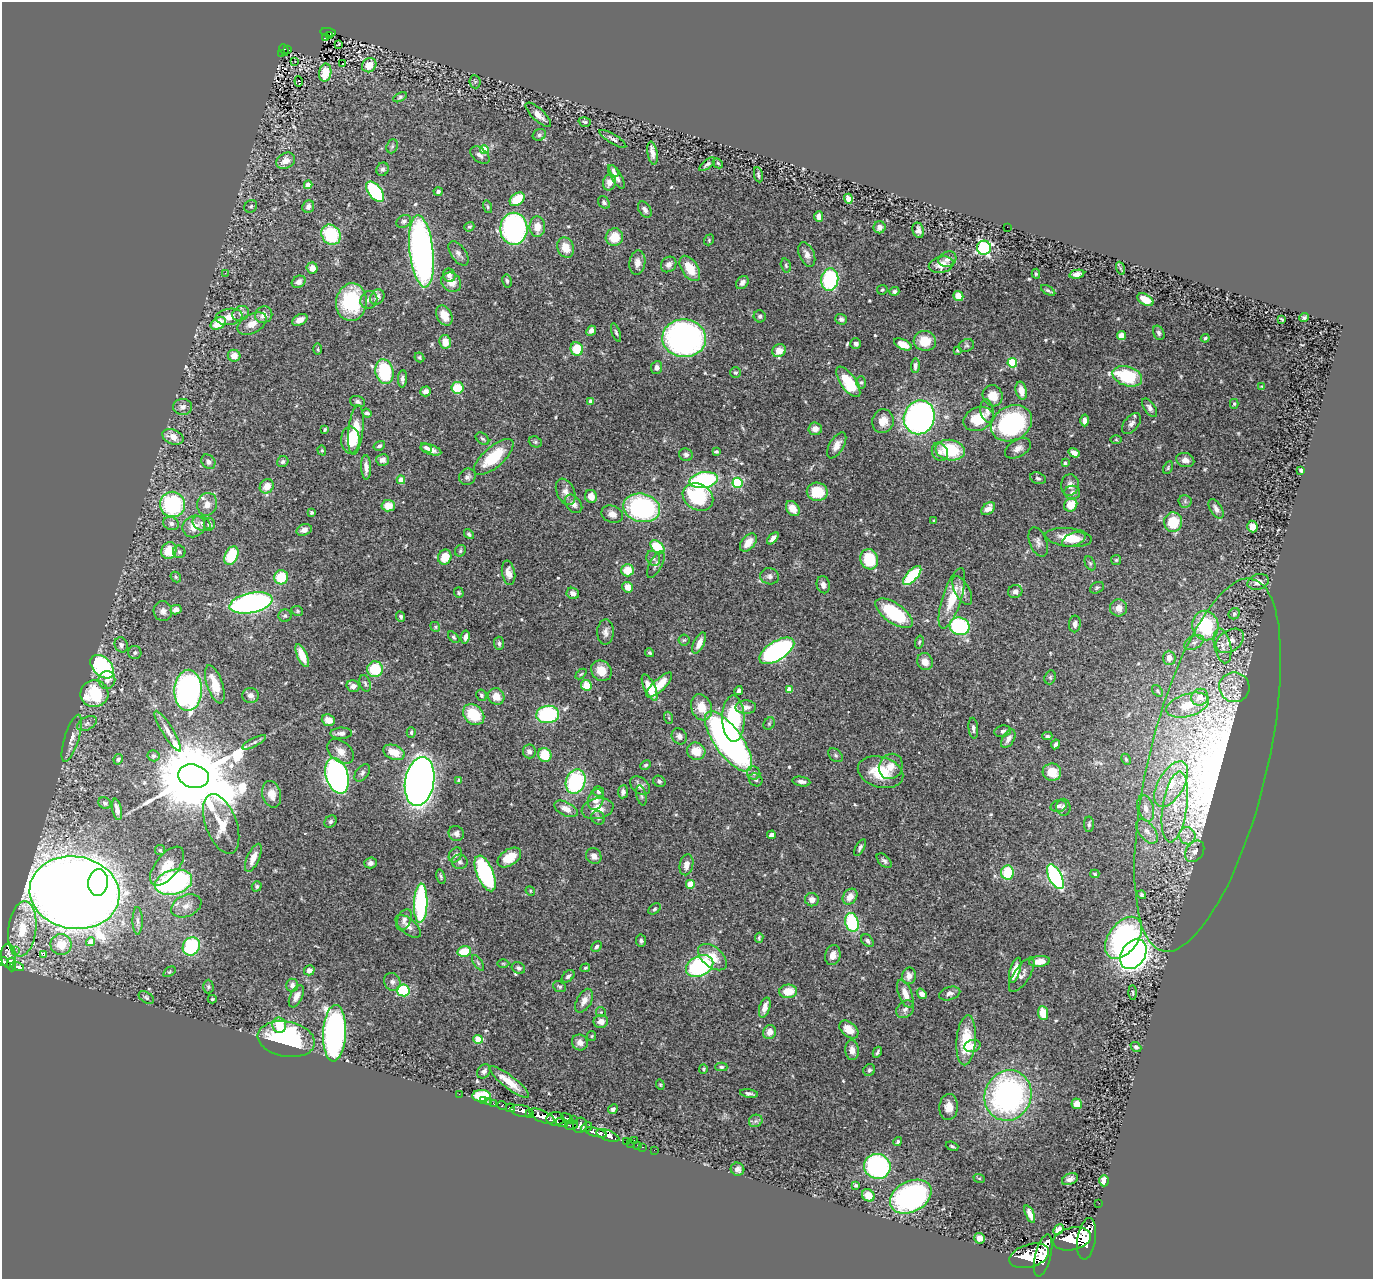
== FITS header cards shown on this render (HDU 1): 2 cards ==
NAXIS1  =                 1371
NAXIS2  =                 1277

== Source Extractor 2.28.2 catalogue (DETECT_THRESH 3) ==
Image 1371 x 1277 px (HDU 1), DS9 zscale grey, 1 PNG px = 1 image px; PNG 1375 x 1281 px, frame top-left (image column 1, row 1277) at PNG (2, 2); each listed source drawn as its Kron ellipse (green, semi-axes under 4 px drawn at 4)
Background 1.25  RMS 0.035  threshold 0.104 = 3 sigma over >= 5 px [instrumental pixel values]
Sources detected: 539; of the 539, the 500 brightest by FLUX_AUTO listed and drawn (39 fainter detections omitted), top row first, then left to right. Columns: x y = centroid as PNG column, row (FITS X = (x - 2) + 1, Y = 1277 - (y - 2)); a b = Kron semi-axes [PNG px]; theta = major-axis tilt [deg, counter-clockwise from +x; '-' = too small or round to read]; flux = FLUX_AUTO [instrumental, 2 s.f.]
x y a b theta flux
328 32 8 3 -7 140
329 35 3 2 - 22
326 37 3 3 - 20
339 44 3 2 - 6.3
284 50 6 4 -67 110
288 50 4 2 - 21
281 54 3 2 - 18
295 61 2 2 - 3.5
342 64 3 3 - 50
369 65 8 6 43 26
325 73 9 6 82 46
299 81 5 3 - 67
475 82 6 5 - 4.3
400 97 7 4 29 4.3
538 115 16 6 -43 17
585 122 6 4 -17 3.9
539 135 7 5 30 5.2
613 139 15 4 -31 7.9
392 146 7 5 68 4.1
484 149 4 4 - 88
652 153 11 5 -80 14
480 155 11 7 -39 8.6
286 161 10 7 29 22
718 163 6 4 -46 2.9
707 164 9 3 39 5.1
382 169 7 6 - 5.9
614 171 6 4 -61 5.9
758 175 8 3 -79 4.3
616 177 13 5 -59 14
609 182 8 6 74 17
308 185 4 4 - 33
438 191 4 4 - 5.7
375 192 12 6 -50 210
517 199 8 5 38 61
848 199 5 4 - 20
604 202 7 5 -52 4.9
251 206 7 6 - 4.6
308 206 6 5 - 11
488 207 6 4 -74 3.6
645 210 9 5 -57 8.7
819 216 5 4 - 18
404 221 8 6 27 5.8
469 227 5 4 - 4.1
537 227 10 8 -89 30
880 227 6 6 - 11
1007 227 2 2 - 18
514 229 16 13 -89 490
918 230 8 5 -71 8.6
331 235 11 9 -55 130
614 237 9 8 - 46
709 240 6 4 51 2.9
566 248 10 8 -70 37
984 248 7 7 - 350
421 251 36 12 -84 1000
458 253 14 7 -54 11
807 254 13 7 -67 15
947 259 9 7 24 10
637 263 12 8 84 16
669 264 8 7 - 11
941 265 12 8 13 26
786 266 7 5 -73 4.5
312 268 5 5 - 20
690 268 14 8 -57 45
1120 268 7 4 -71 3.2
225 273 3 2 - 4.4
1036 274 5 4 - 3.1
1077 274 7 4 12 13
449 275 7 6 - 9
830 279 11 8 83 250
507 281 7 4 -79 5
299 282 7 5 31 10
451 282 11 9 -41 27
742 282 7 5 52 11
882 290 5 4 - 4
1048 290 8 3 -31 4.4
894 291 5 4 - 5.2
958 296 5 5 - 30
377 297 8 6 55 13
369 300 9 8 - 11
1145 300 9 5 -30 29
351 302 19 15 84 170
241 313 9 7 29 11
264 315 9 8 - 17
444 315 10 7 -63 34
760 316 6 6 - 5.1
229 317 13 8 8 25
1304 318 5 4 - 5
841 319 6 5 - 6.4
1282 319 4 2 - 2.8
300 320 8 5 27 16
218 323 8 5 34 41
252 324 16 9 28 24
591 331 5 4 - 11
616 332 10 4 -71 4.5
1159 333 7 5 -65 6.4
1121 336 4 4 - 21
684 338 22 19 -3 650
1205 338 4 4 - 3.3
925 341 11 10 - 45
445 342 7 6 - 26
856 344 5 5 - 6.8
903 344 9 5 -26 31
966 345 8 6 21 5.1
318 349 5 3 - 2.8
577 349 7 6 - 61
958 350 4 3 - 2.9
779 351 7 6 - 28
234 356 6 6 - 23
419 357 5 4 - 3.4
1012 363 5 4 - 160
915 366 7 4 88 9.7
656 368 6 5 - 11
384 372 12 9 -78 160
735 373 5 5 - 4.2
1127 376 15 9 -18 150
402 379 9 4 88 9.3
848 382 18 7 -54 110
861 382 6 5 - 4.3
1262 387 4 3 - 2.6
457 388 6 5 - 59
426 391 5 5 - 13
1021 391 9 5 -77 21
993 396 11 9 -63 38
591 401 4 4 - 15
357 402 8 5 -19 6
1234 404 5 4 - 3.5
183 407 9 8 - 12
1150 408 10 5 -55 9
987 411 11 6 -80 11
367 413 5 4 - 5.2
919 417 17 15 71 940
978 419 15 11 23 68
1085 420 6 4 -88 11
883 421 12 10 78 28
1011 423 21 17 27 320
1131 424 12 7 50 11
325 429 4 3 - 2.9
815 429 6 6 - 18
356 430 25 7 84 73
173 437 11 7 -23 19
482 439 7 5 -38 4.6
350 440 13 9 -89 44
1116 440 6 4 -1 2.8
535 442 7 5 -21 4.2
837 445 14 7 59 16
379 446 6 4 31 5.9
426 448 6 3 -29 4.8
1018 448 14 8 30 15
322 450 5 4 - 3.4
431 450 11 5 -18 15
950 450 15 10 -9 110
716 452 4 3 - 3.5
940 452 9 7 -67 12
1074 453 6 4 -33 15
686 455 7 6 - 7.7
494 457 25 10 41 100
382 460 6 6 - 12
1185 460 9 7 -15 14
208 462 8 6 -48 9.7
283 462 6 5 - 5.6
1065 463 4 3 - 3.8
366 467 12 5 -88 16
1168 468 7 4 65 3.3
1301 470 4 3 - 4.4
467 477 9 7 44 8
1038 478 8 5 -20 5.2
401 480 4 4 - 42
704 480 14 8 9 290
738 483 5 5 - 210
1070 485 10 9 - 15
267 486 7 6 - 27
566 492 14 8 -65 15
817 492 10 9 - 63
1072 493 8 7 - 8.4
591 496 6 6 - 23
698 497 16 13 -32 180
1185 501 6 6 - 5.7
172 504 13 12 - 240
207 504 11 10 - 20
573 504 10 7 -49 11
1071 505 7 6 - 39
388 506 6 5 - 32
642 508 18 14 -13 390
793 508 8 6 -54 23
988 509 8 5 40 18
1216 509 11 6 -58 12
311 513 4 3 - 3.3
612 514 11 8 -22 14
934 521 4 3 - 2.7
1173 522 10 9 - 86
202 523 9 7 -29 8.5
171 524 8 6 -23 7.9
209 524 6 5 - 8.3
194 526 11 10 - 31
1252 527 6 5 - 24
304 530 8 5 17 12
469 534 5 4 - 4.5
1069 537 23 9 -6 52
773 538 7 4 46 9.7
1074 539 12 6 19 19
748 542 10 6 50 26
1038 542 15 8 -69 12
657 547 8 5 -41 82
169 551 8 7 - 53
460 551 6 5 - 4.2
179 552 6 6 - 4.9
231 556 10 6 66 81
445 557 7 6 - 39
653 558 8 6 -56 7.1
869 559 10 8 -71 85
1116 560 5 5 - 3.3
1090 563 7 5 -64 4.5
656 564 15 6 62 11
628 570 6 6 - 41
508 573 12 6 -80 16
912 575 12 5 47 120
770 576 9 8 - 8.3
176 577 6 4 -49 3.3
281 577 7 7 - 72
1258 582 11 7 17 15
823 585 8 6 -77 10
628 587 5 5 - 23
1097 588 7 5 28 4.1
962 591 16 7 -62 15
1015 591 7 6 - 8.4
459 593 5 4 - 3.4
573 593 6 5 - 12
952 598 31 9 72 68
251 603 22 10 11 590
1119 608 8 8 - 18
176 610 5 4 - 12
163 611 10 9 - 12
297 611 6 4 -22 3.3
894 613 22 10 -35 150
1234 614 6 5 - 4.2
285 616 6 6 - 4.6
401 617 5 4 - 5.3
1075 624 8 6 85 9.1
960 626 10 8 -21 330
1205 626 15 13 -78 150
435 627 5 4 - 3.4
605 632 13 8 88 12
454 637 7 4 -45 4
465 637 7 4 81 9.2
684 640 5 5 - 3.5
1230 641 15 10 34 28
919 642 6 4 75 3.1
1194 642 10 6 28 10
499 643 7 5 -86 5.7
699 643 11 5 65 21
121 645 8 6 -68 7.7
1223 646 18 8 -78 22
777 651 20 9 32 520
135 652 7 6 - 5.3
650 653 4 4 - 4.1
302 656 12 5 -66 37
1169 658 7 6 - 20
925 662 9 7 -67 19
102 667 14 9 -45 290
375 669 8 8 - 80
601 671 11 9 -43 32
581 674 6 4 43 3.3
1050 677 7 5 70 4.6
107 680 9 8 - 16
365 683 9 5 -71 6.4
215 684 20 7 -71 46
586 685 5 5 - 37
659 685 17 6 44 49
353 686 7 6 - 12
650 687 14 5 -65 54
1234 687 15 15 - 43
789 689 4 4 - 36
188 690 20 14 88 590
739 690 4 4 - 7.2
1157 691 7 4 -52 3.4
94 694 14 13 - 130
250 695 8 7 - 11
482 695 6 5 - 4.8
496 696 8 8 - 30
1200 697 9 8 - 36
1188 705 22 11 17 66
701 707 13 10 -70 42
746 707 10 6 2 15
548 714 11 8 8 200
474 715 12 9 -41 87
669 718 6 4 -72 2.7
733 719 23 11 -89 160
328 720 7 5 -21 20
87 723 10 6 27 7.9
769 724 6 5 - 4
973 728 10 4 -84 6.9
168 731 23 5 -58 19
1003 731 8 6 10 6.9
341 733 11 5 1 10
411 733 5 4 - 4.3
679 736 8 7 - 9.9
1047 736 5 3 - 5.3
72 738 24 7 73 18
1008 739 10 5 59 13
729 741 35 13 -54 1100
254 742 13 4 27 6.7
1055 744 5 3 - 5.4
341 751 15 10 -40 20
529 751 7 6 - 10
696 751 9 8 - 39
394 752 11 7 -20 36
545 755 7 6 - 57
836 755 8 5 -42 5.2
154 756 6 5 - 5.5
118 759 5 4 - 5.3
1126 759 6 4 -63 3.4
646 765 6 3 27 3.3
1208 765 191 59 76 1400
891 766 13 11 57 26
880 772 23 15 -16 84
1052 772 9 8 - 42
362 773 10 6 52 6.5
754 773 7 6 - 7
194 776 15 11 -15 43000
337 776 18 11 -73 910
459 780 4 4 - 7.4
756 780 7 6 - 5.3
420 781 25 14 80 2100
576 781 12 9 71 210
659 781 6 5 - 5.2
801 781 9 4 -9 11
1171 784 25 13 60 76
640 786 11 7 -39 16
598 792 5 5 - 6.5
623 792 6 5 - 9.2
272 794 13 9 -76 20
641 795 10 4 -76 5.4
596 800 10 7 73 18
105 803 6 5 - 4.6
1058 806 8 5 16 6.9
1063 807 8 7 - 8.5
1175 807 35 12 81 86
1146 808 13 8 -74 19
117 809 11 4 -78 13
566 809 13 6 -27 19
598 809 16 10 12 32
598 818 7 6 - 6.6
330 822 7 5 46 5
221 824 31 15 -70 49
1089 824 8 5 89 5
1147 831 14 8 -51 17
456 833 8 7 - 9.9
772 835 4 4 - 14
1187 836 8 8 - 16
860 848 9 4 62 5.7
160 850 5 5 - 3.1
1195 851 11 8 54 16
455 855 8 6 57 6.8
594 856 8 7 - 14
509 857 13 8 34 46
253 858 15 6 66 23
884 861 9 5 -44 6.4
460 862 8 7 - 6.9
370 863 6 5 - 8.9
686 865 10 6 78 16
167 866 23 11 51 39
1007 872 7 6 - 81
485 873 19 8 -67 350
1095 874 4 3 - 3.3
441 877 7 4 -76 3.9
1055 877 13 6 -63 380
98 882 13 10 84 280
174 882 19 12 15 400
691 884 5 5 - 34
257 886 5 4 - 3.9
530 891 5 4 - 2.6
75 893 45 36 -9 6900
1141 895 4 4 - 6.1
850 897 8 6 52 22
812 900 7 6 - 13
421 903 20 7 88 300
186 906 16 10 23 24
655 909 7 4 39 3.9
404 920 11 6 66 10
138 921 14 5 -90 10
852 922 9 6 -73 160
408 926 15 7 -40 15
22 929 28 14 83 89
759 938 5 3 - 3.6
1123 938 24 14 53 430
641 941 6 5 - 5.3
867 941 7 5 -47 7.3
90 942 4 4 - 27
61 944 10 10 - 48
191 946 9 8 - 170
596 946 6 4 46 4.6
16 950 2 2 - 29
464 951 7 5 14 57
1133 954 16 11 56 1900
44 955 3 3 - 43
833 955 10 7 74 17
8 956 12 7 -88 1100
713 957 16 10 -39 43
3 961 4 4 - 660
1039 961 10 5 6 28
478 963 9 3 -57 4.5
503 963 6 4 -1 2.8
11 964 7 3 -86 370
700 966 14 10 26 270
17 967 7 4 -15 320
518 968 7 5 -24 6
585 968 5 3 - 3.4
309 970 5 5 - 12
1015 970 13 5 73 32
169 972 7 3 35 3.1
1022 975 20 8 57 13
568 976 7 5 42 6.4
909 976 8 7 - 17
392 982 9 8 - 9.5
292 985 6 6 - 8.5
208 987 7 5 -89 4.7
560 987 7 5 -23 4.5
403 990 6 6 - 120
788 991 9 7 4 39
950 993 11 6 16 9.7
1133 993 7 3 -88 3.1
905 994 15 6 -69 29
922 994 6 4 -52 12
296 996 12 6 64 13
146 997 8 5 -33 4.5
212 999 4 3 - 2.9
584 1001 13 7 61 16
765 1007 10 5 73 20
905 1009 10 7 42 10
601 1012 5 4 - 2.7
1043 1013 7 5 -84 36
601 1021 7 6 - 15
279 1025 8 6 -70 51
849 1030 11 7 -40 29
769 1032 7 6 - 18
334 1033 28 11 87 840
592 1036 5 4 - 2.6
286 1039 29 17 -10 330
478 1039 5 4 - 74
966 1040 25 9 85 84
580 1042 8 7 - 12
972 1046 8 6 17 11
1136 1047 6 4 -42 4.2
852 1050 10 7 -84 15
877 1052 6 3 61 4.1
721 1067 6 4 -1 4.5
703 1069 5 4 - 2.9
869 1070 6 5 - 4.7
484 1071 8 6 48 7.9
509 1082 24 6 -38 39
660 1085 5 4 - 2.9
749 1093 9 4 -9 6.8
459 1094 2 2 - 26
1008 1095 25 23 69 590
481 1096 9 6 0 77
483 1101 3 2 - 36
489 1102 2 2 - 14
493 1103 3 2 - 36
1077 1104 5 5 - 20
502 1106 5 3 - 210
949 1107 13 9 87 23
511 1108 5 4 - 390
613 1109 5 4 - 5.9
521 1111 11 5 -9 2400
529 1114 3 3 - 660
542 1116 13 5 -24 4200
567 1118 7 4 -32 320
555 1119 9 6 2 1800
573 1119 2 2 - 25
756 1121 7 6 - 6.2
562 1123 6 4 -19 640
571 1125 7 4 9 620
580 1125 8 7 - 1000
586 1127 6 3 33 300
596 1132 11 4 -14 2100
608 1136 12 5 -20 2800
634 1140 2 2 - 73
627 1142 3 2 - 40
898 1142 4 4 - 4.6
631 1143 2 2 - 24
637 1145 4 3 - 32
952 1146 6 3 -19 3.7
642 1147 4 2 - 30
654 1150 2 2 - 19
877 1166 13 12 - 370
737 1169 7 6 - 11
979 1178 6 4 -18 2.7
1070 1179 8 5 22 9.5
1104 1181 6 5 - 17
856 1185 4 3 - 4.3
868 1195 7 5 -41 33
911 1197 22 15 28 490
1099 1203 2 2 - 9.4
1030 1214 9 4 -67 15
1058 1230 6 4 47 15
980 1238 5 5 - 15
1072 1239 19 11 11 7300
1087 1239 21 9 81 6400
1029 1256 20 11 16 10000
1043 1256 21 8 76 8000
At the frame edge (FLAGS 8, measured only in part): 1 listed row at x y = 3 961
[39 fainter detections neither listed nor drawn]